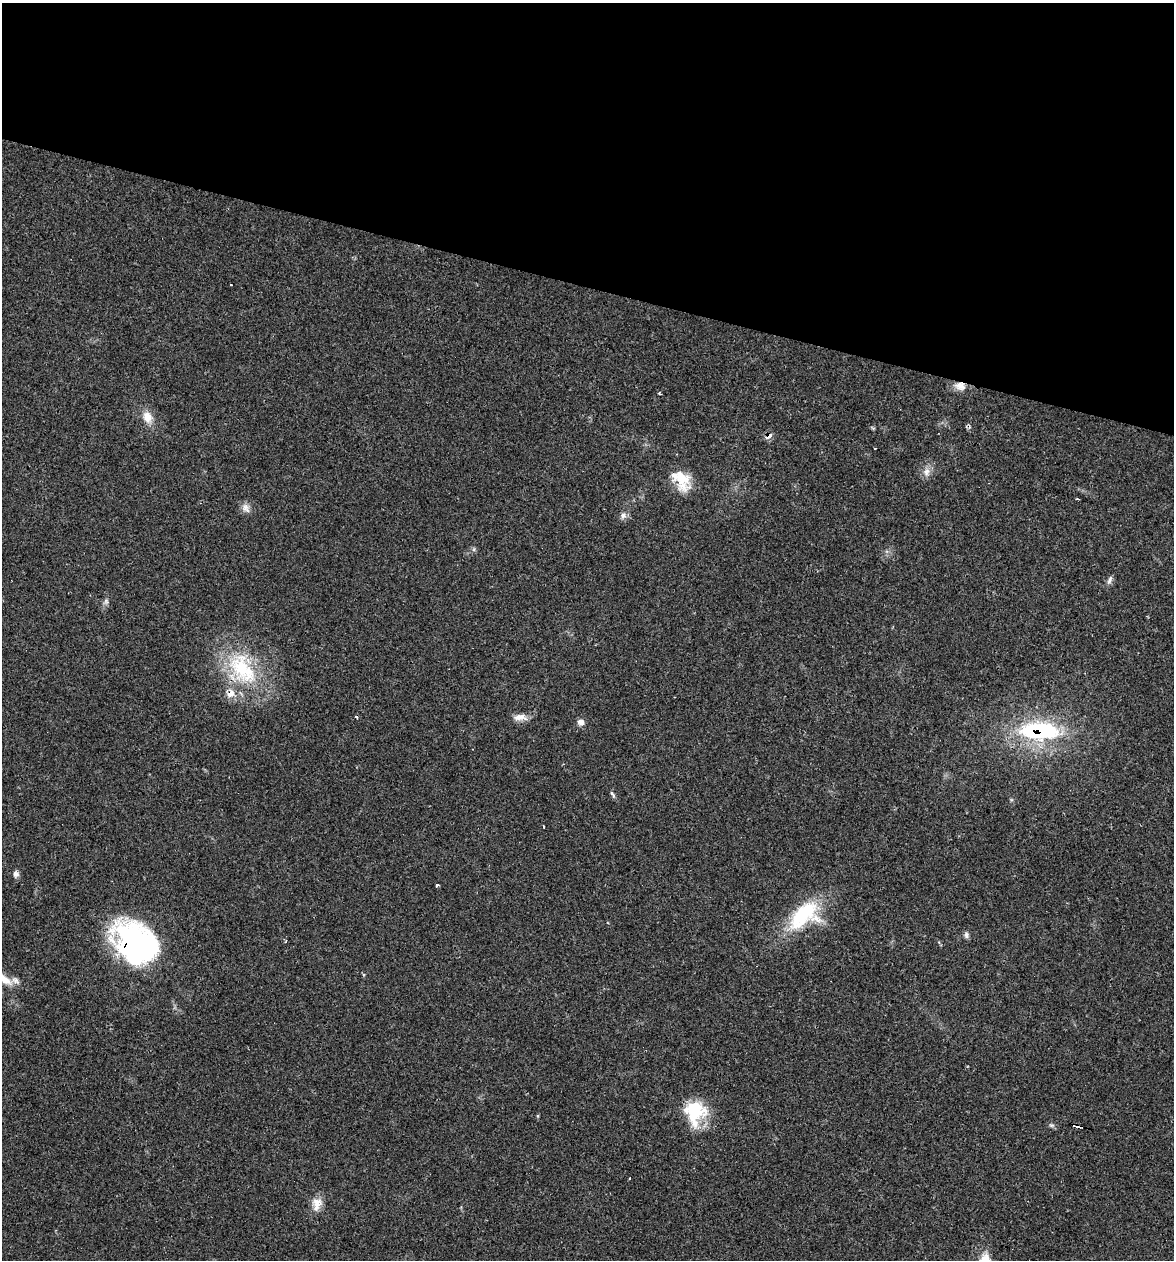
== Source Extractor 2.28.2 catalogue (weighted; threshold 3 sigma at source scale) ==
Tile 2 of 4 x 4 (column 2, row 1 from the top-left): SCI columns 1413-2584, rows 3774-5031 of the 5050 x 5031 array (HDU 1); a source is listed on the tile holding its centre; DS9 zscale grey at full resolution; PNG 1176 x 1262 px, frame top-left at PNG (2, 3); no overlay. Shown black and unused: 23% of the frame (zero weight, under 2 of 3 exposures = <1% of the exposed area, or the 3 px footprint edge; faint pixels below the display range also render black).
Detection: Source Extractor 2.28.2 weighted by HDU 2 'WHT'; one run over the whole footprint, this tile lists its part. Background 0.106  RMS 0.0073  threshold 0.0328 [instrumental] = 3 sigma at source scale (4.5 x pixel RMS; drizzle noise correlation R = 1.50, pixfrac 1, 0.05/0.05 arcsec/px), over >= 5 px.
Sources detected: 36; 2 inside a brighter object's white glare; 1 cosmic-ray / hot-pixel residue — not listed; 2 inside a brighter listed object's ellipse — not listed separately; the other 31 listed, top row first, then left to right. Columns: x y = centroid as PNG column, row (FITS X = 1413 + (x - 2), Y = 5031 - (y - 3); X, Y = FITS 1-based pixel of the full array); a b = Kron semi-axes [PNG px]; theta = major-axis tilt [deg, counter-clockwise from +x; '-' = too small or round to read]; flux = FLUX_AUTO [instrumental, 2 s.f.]
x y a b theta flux
231 285 3 2 - 0.66
960 386 16 11 -14 7.1
660 393 4 3 - 1.6
147 417 16 11 -66 8.4
769 436 9 5 42 3.9
875 448 3 2 - 1.4
926 472 12 9 67 4.7
681 480 29 18 -55 20
1077 499 3 2 - 1
246 508 14 9 -61 4.3
623 515 10 8 64 3.2
474 549 6 4 72 1.1
1110 580 12 5 65 2.6
106 601 8 6 -90 2
242 669 54 30 -54 65
520 717 19 8 1 5.8
581 722 9 8 - 3.2
1039 732 49 22 -2 81
612 794 10 4 -55 1.7
544 827 3 2 - 0.55
16 874 9 8 - 2.6
437 885 4 3 - 1.8
804 915 47 28 39 51
966 935 8 6 -89 2
140 948 69 32 -62 130
4 979 26 10 -36 12
695 1112 29 25 88 34
1051 1125 7 4 -1 1.3
1077 1126 9 3 -18 2.5
629 1178 4 2 - 0.69
317 1204 18 13 80 8.2
Overlapping masked pixels (flux is a lower limit): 6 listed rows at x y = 960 386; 769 436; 242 669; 1039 732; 140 948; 1077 1126
Isophote crosses this tile's border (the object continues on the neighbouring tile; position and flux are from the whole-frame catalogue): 1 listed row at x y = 4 979